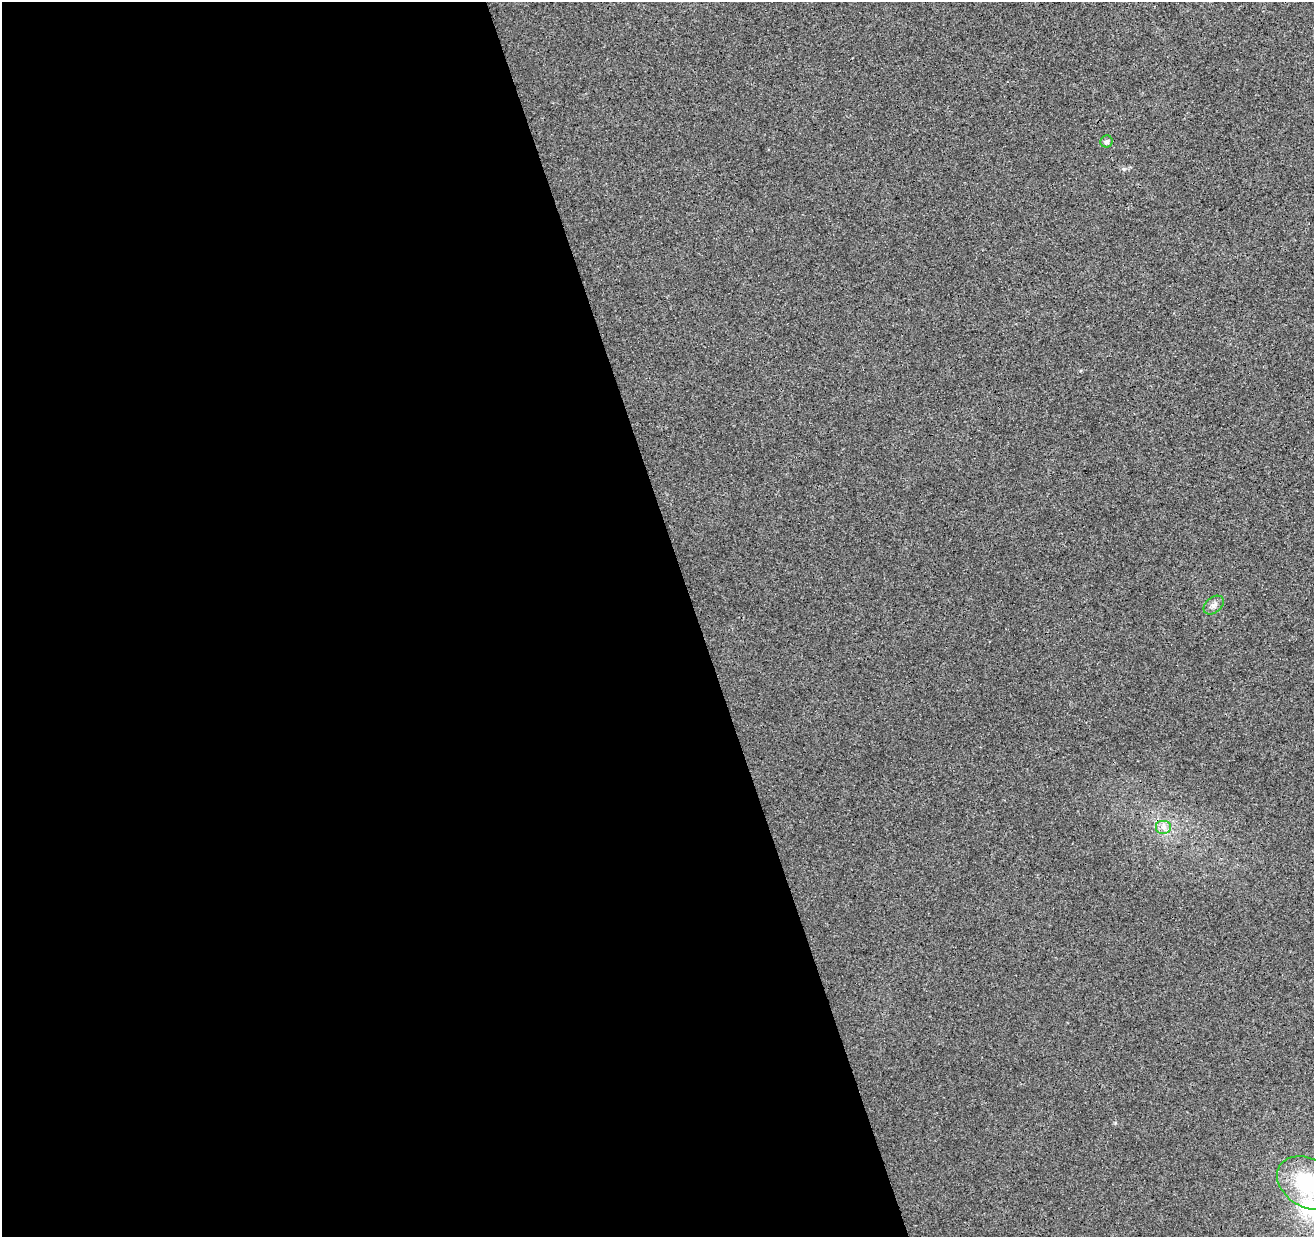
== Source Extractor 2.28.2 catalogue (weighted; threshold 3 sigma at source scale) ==
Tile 9 of 4 x 4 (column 1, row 3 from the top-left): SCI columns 58-1369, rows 1361-2595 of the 5363 x 5139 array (HDU 1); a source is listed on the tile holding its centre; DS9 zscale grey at full resolution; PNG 1316 x 1239 px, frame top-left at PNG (2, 2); each listed source drawn as its Kron ellipse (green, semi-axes under 4 px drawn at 4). Shown black and unused: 53% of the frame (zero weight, under 3 of 4 exposures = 5% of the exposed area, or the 3 px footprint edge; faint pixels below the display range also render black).
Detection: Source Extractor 2.28.2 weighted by HDU 2 'WHT'; one run over the whole footprint, this tile lists its part. Background 0.00135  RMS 0.0036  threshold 0.0163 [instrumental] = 3 sigma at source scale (4.5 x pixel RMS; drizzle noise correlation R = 1.50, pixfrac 1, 0.0396/0.0396 arcsec/px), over >= 5 px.
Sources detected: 5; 1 inside a brighter listed object's ellipse — not listed separately; the other 4 listed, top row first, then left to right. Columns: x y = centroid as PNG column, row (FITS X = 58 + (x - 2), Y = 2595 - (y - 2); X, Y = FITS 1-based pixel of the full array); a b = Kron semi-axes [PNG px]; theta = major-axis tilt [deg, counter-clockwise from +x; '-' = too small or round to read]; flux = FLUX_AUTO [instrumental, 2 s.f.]
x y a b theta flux
1107 141 6 6 - 0.87
1214 605 11 7 39 1.6
1164 827 8 7 - 1.7
1308 1183 33 24 -32 24
Isophote crosses this tile's border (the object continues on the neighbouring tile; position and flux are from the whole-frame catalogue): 1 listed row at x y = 1308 1183